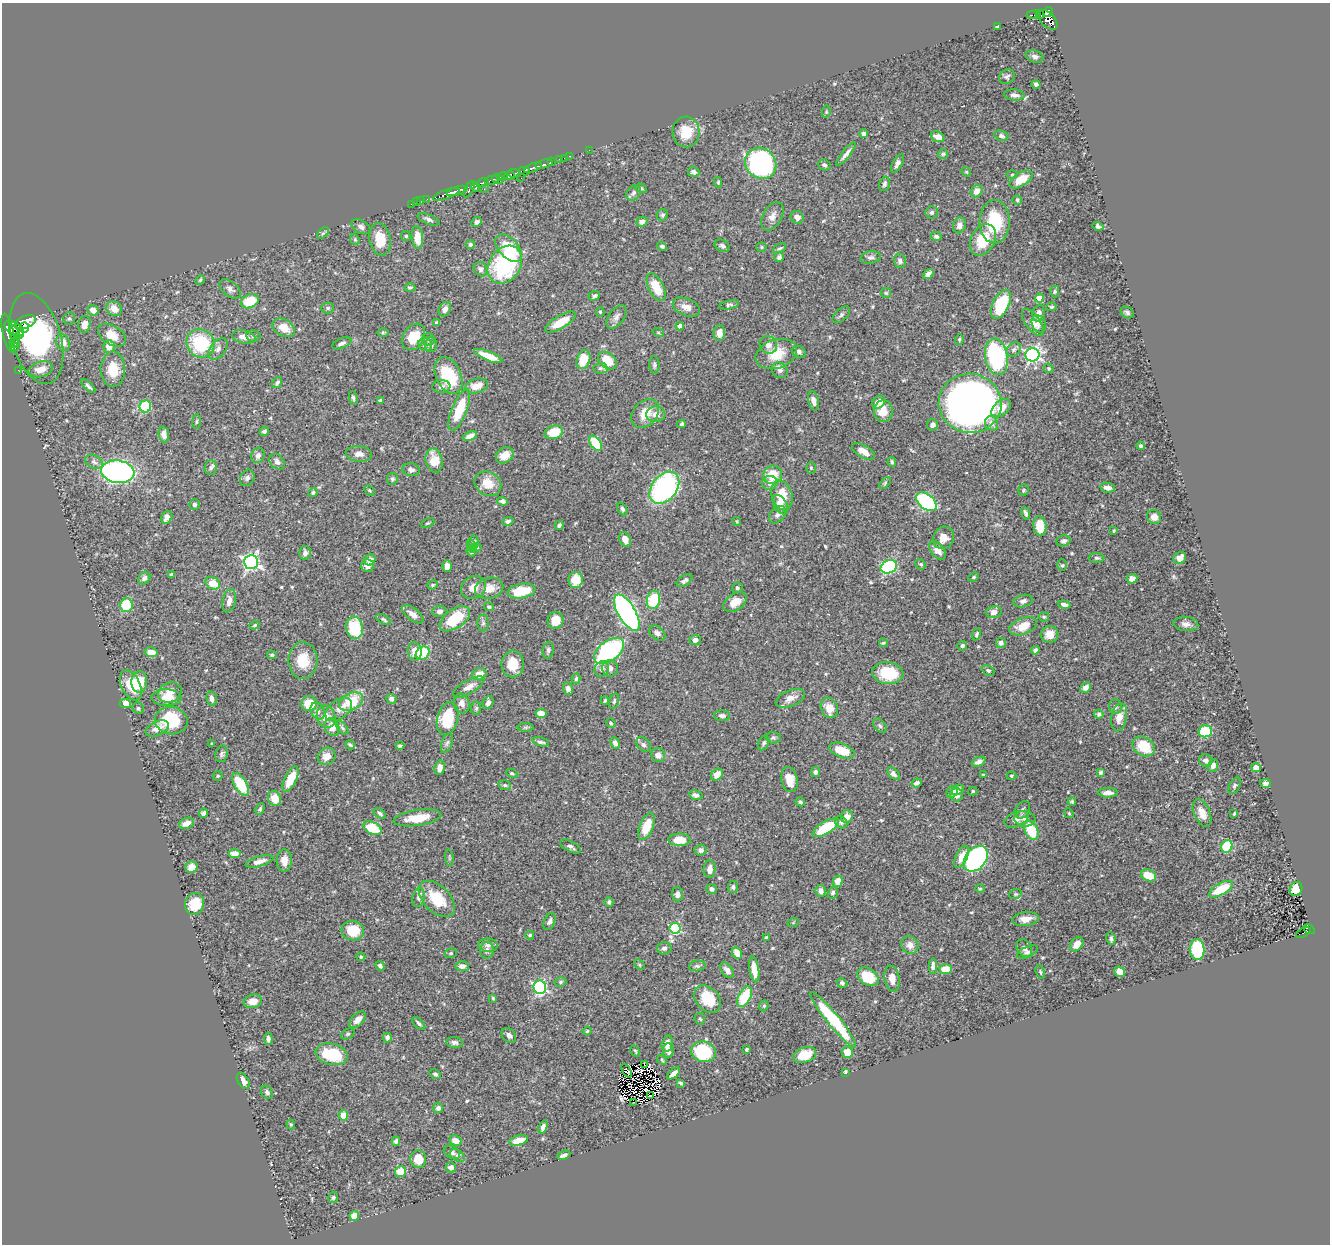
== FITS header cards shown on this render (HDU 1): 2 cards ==
NAXIS1  =                 1328
NAXIS2  =                 1242

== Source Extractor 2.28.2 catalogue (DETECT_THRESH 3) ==
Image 1328 x 1242 px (HDU 1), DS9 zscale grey, 1 PNG px = 1 image px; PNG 1332 x 1246 px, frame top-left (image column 1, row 1242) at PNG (2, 3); each listed source drawn as its Kron ellipse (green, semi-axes under 4 px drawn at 4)
Background 0.413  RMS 0.019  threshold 0.0558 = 3 sigma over >= 5 px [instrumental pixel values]
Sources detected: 558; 4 with non-positive FLUX_AUTO (blend fragments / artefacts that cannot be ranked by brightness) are neither listed nor drawn; of the other 554, the 500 brightest by FLUX_AUTO listed and drawn (54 fainter detections omitted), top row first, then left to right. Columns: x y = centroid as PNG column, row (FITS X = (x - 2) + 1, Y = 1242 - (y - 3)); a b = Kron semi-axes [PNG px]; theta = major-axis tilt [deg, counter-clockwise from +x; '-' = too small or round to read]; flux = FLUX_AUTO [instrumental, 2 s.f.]
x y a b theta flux
1048 12 5 4 - 260
1034 14 7 3 9 69
1040 14 4 3 - 76
1047 20 12 7 -44 430
997 26 4 3 - 1.8
1035 56 9 6 -19 4
1007 77 8 7 - 3.2
1036 84 4 4 - 2.9
1014 95 10 5 -6 4.7
826 112 6 4 80 1.7
686 132 15 13 -87 31
864 134 4 4 - 5
1001 136 7 5 -19 3.2
938 137 7 5 -21 8.7
589 150 2 2 - 3.8
846 154 15 4 51 5.9
943 154 5 5 - 1.8
570 156 3 2 - 14
564 158 2 2 - 5
559 159 3 2 - 20
551 162 3 2 - 40
761 163 16 15 - 270
897 163 10 5 62 5.3
544 164 9 3 14 80
824 165 6 5 - 2.6
533 168 9 3 21 450
524 171 5 4 - 300
693 172 6 5 - 5.1
966 172 5 4 - 1.5
514 173 6 3 -4 250
1012 175 5 3 - 1.4
509 176 6 4 13 550
503 177 5 3 - 100
521 178 2 2 - 14
497 179 6 4 -30 110
1021 179 13 6 33 25
492 180 7 4 10 250
718 182 5 3 - 1.7
483 183 6 4 22 210
884 184 7 5 71 3.4
476 187 5 4 - 120
641 188 6 4 -28 1.6
469 189 9 3 61 120
484 189 2 2 - 3.8
457 191 11 4 17 480
977 191 6 5 - 9.5
633 193 9 6 53 3.8
446 194 14 4 20 590
427 199 2 2 - 8
1017 200 5 4 - 1.9
420 201 3 2 - 5
417 202 2 2 - 7.5
411 204 2 2 - 6.5
931 212 6 6 - 2.7
662 215 6 5 - 2.6
772 216 15 9 60 8.5
797 217 6 6 - 6.4
429 219 11 5 -23 3.9
477 222 5 4 - 5.2
642 222 5 5 - 5.4
995 222 22 15 89 56
959 225 8 6 74 6.8
1098 226 5 4 - 2.8
361 227 10 6 -30 5.2
323 233 7 4 44 2.2
406 236 5 4 - 1.6
936 236 5 4 - 3.5
417 238 11 5 -84 18
355 239 6 4 -70 1.7
380 239 16 10 -81 25
983 240 17 12 63 37
470 245 4 4 - 2.9
662 246 5 4 - 2.3
722 246 8 5 -25 3.1
762 247 5 4 - 1.6
509 248 17 9 -46 47
780 248 7 3 26 1.8
779 257 5 5 - 3.7
871 257 10 6 10 4.4
900 261 7 6 - 4.4
505 265 20 15 56 140
481 269 7 6 - 4.6
928 274 6 4 38 6.4
200 280 5 4 - 1.6
656 287 15 7 -63 30
410 288 5 4 - 2.3
230 289 12 7 -39 5.2
1055 291 6 4 90 1.8
886 293 5 5 - 1.8
594 296 6 4 22 2.6
1039 298 4 4 - 17
250 301 9 6 25 39
1001 304 15 8 65 76
729 305 10 4 10 2.8
686 307 14 8 -22 9.5
1052 307 5 4 - 1.6
328 308 6 5 - 2.3
114 309 8 7 - 13
445 309 8 5 62 5.7
93 310 6 5 - 11
600 312 5 4 - 1.6
1127 312 7 5 -32 3.1
1039 313 8 6 80 8
841 315 10 5 43 3.2
616 317 13 7 54 6.1
69 319 6 6 - 2.7
25 322 11 6 21 1100
560 322 17 6 31 28
1033 322 16 7 -54 10
437 323 4 4 - 2.8
85 324 8 6 75 11
1039 324 9 7 -62 6
680 326 4 4 - 12
14 328 10 6 -31 1300
24 328 5 3 - 380
284 328 12 8 -28 18
658 332 6 3 -19 1.4
8 333 20 5 -78 1800
383 333 5 3 - 1.4
719 333 8 6 -89 10
19 334 4 3 - 190
15 335 13 5 -79 1000
112 335 15 9 -32 19
253 336 7 5 -6 2.7
244 337 12 6 -13 9.3
414 337 14 10 58 30
36 338 47 24 -74 740
428 339 6 6 - 3.7
959 339 5 4 - 1.9
14 343 5 4 - 180
63 343 8 6 -71 12
200 343 15 13 -45 74
342 343 10 5 23 4
425 344 7 6 - 3.4
431 344 7 6 - 3.8
768 345 9 8 - 7.8
14 347 4 3 - 210
109 347 6 6 - 11
218 349 12 7 52 5.9
1014 349 8 6 45 4.3
799 352 7 5 -28 4
776 354 21 14 18 31
1032 355 7 6 - 290
488 356 15 4 -22 24
996 357 18 11 -81 170
583 359 10 6 71 30
607 361 10 7 -43 29
654 365 8 5 -88 2.7
600 368 7 5 2 2.6
1049 368 5 4 - 1.7
41 369 12 7 14 14
113 369 18 12 -89 25
18 370 3 2 - 5
780 370 8 7 - 5.2
449 375 19 12 -64 66
277 383 6 4 55 3.4
88 386 9 3 -43 3.1
441 386 9 6 4 4.6
477 386 11 7 16 16
353 398 7 4 -80 2.4
380 400 4 3 - 2.8
813 401 10 5 -79 6.5
879 402 7 5 40 14
970 403 31 29 -8 930
145 406 6 6 - 65
1001 408 11 7 39 16
459 410 22 7 68 41
883 411 11 9 85 17
645 414 16 12 49 20
656 414 9 8 - 8.5
197 422 7 3 89 1.8
992 423 7 6 - 6.9
682 424 4 3 - 2.9
932 425 5 5 - 4.5
264 431 5 4 - 3
554 432 9 6 13 29
164 434 8 5 -85 7.5
470 436 7 4 23 8.2
595 443 8 5 -54 41
1141 446 4 4 - 2.1
864 451 13 6 -31 12
359 454 13 8 -5 8.2
258 455 8 6 63 5.1
505 455 9 7 34 14
434 460 12 8 -77 21
94 462 9 6 -30 4.7
277 462 9 6 -44 4.9
892 462 5 3 - 2.4
211 468 7 6 - 3.1
811 468 6 5 - 2
411 470 9 6 -7 4.4
118 472 16 11 -7 310
773 475 9 9 - 29
247 478 8 7 - 4.1
392 479 6 5 - 2.4
770 483 7 7 - 8.2
885 483 7 4 47 2
488 484 14 11 -31 19
664 488 18 12 52 250
1107 488 7 5 -9 6
369 490 6 3 -45 1.5
1023 490 6 5 - 1.8
313 492 5 4 - 1.9
782 495 15 10 -74 25
503 501 5 4 - 3.2
926 502 12 7 -40 180
194 505 5 5 - 2.9
780 505 10 6 -59 15
622 509 6 4 -63 2.8
1026 513 6 3 -68 3.5
778 515 10 6 48 4.8
167 517 6 5 - 6.7
1154 517 7 6 - 8.3
508 521 5 4 - 2.7
737 521 4 4 - 1.4
427 523 7 4 26 1.8
559 525 4 4 - 2.8
1040 526 10 6 -84 27
1114 531 3 3 - 1.5
943 538 11 10 - 13
625 539 7 5 -65 12
1063 541 7 5 15 3.7
474 542 7 4 -88 2.8
472 546 7 4 -73 3.4
476 547 5 4 - 2.6
937 550 10 6 -51 11
471 551 6 5 - 3.7
305 553 7 6 - 4.2
1097 558 7 5 -2 2.5
1180 558 6 5 - 7.1
370 560 6 5 - 13
251 562 7 7 - 340
921 564 5 4 - 1.6
367 565 6 6 - 7.9
1062 565 6 5 - 2.1
447 566 6 4 -88 7.4
889 567 8 6 23 140
171 575 3 3 - 2.3
974 577 5 4 - 1.5
144 578 7 5 49 4.5
1132 579 5 4 - 6.2
576 580 8 7 - 18
685 580 9 5 35 3.8
213 583 7 6 - 22
433 585 5 4 - 1.5
474 588 13 11 33 12
489 588 14 10 14 15
737 588 5 5 - 2.4
521 591 14 7 10 35
653 600 9 6 76 55
229 601 12 6 78 7.5
1023 601 9 6 15 4.6
735 602 13 8 33 15
126 605 7 6 - 61
1064 605 6 4 -13 3.7
489 607 5 4 - 2.1
439 611 7 5 3 4.4
994 612 8 6 15 6.4
627 613 20 8 -59 360
413 614 12 6 -37 8.4
1044 617 5 4 - 1.6
384 619 8 4 -29 2.2
455 619 17 9 35 51
555 620 8 8 - 18
483 623 8 5 89 3.1
1186 624 12 7 -6 6.5
255 625 5 4 - 1.9
1023 626 14 8 21 21
355 628 11 8 -79 62
657 633 9 6 -38 4.9
977 634 6 4 69 2.7
1050 634 9 8 - 14
695 640 6 5 - 5.5
883 643 4 3 - 1.5
1001 643 5 5 - 4.2
962 646 5 4 - 2.8
548 650 8 5 83 3.2
1035 650 4 4 - 3
415 651 9 7 -84 14
609 651 17 10 37 220
151 652 6 5 - 12
423 653 7 6 - 55
272 655 5 4 - 2.7
303 661 18 14 88 30
513 664 13 11 88 26
610 668 8 8 - 6.2
602 669 8 7 - 5.4
988 670 6 4 -27 2.2
888 673 15 11 -7 43
479 674 7 6 - 14
576 679 5 4 - 2.2
139 682 11 8 86 27
131 685 16 9 -64 32
469 687 18 6 31 9.6
568 688 6 5 - 5.2
1086 688 6 5 - 7.3
170 692 12 9 23 14
167 698 15 8 -1 16
790 698 15 8 22 10
212 699 7 5 -75 4.8
391 699 5 5 - 3.7
605 700 4 3 - 2
614 701 8 4 75 2.3
351 702 12 8 27 46
125 703 6 4 -4 13
462 703 10 8 -73 7.6
488 703 7 5 63 4.9
309 704 8 7 - 28
1115 707 7 6 - 2.9
138 708 6 5 - 2.4
476 708 6 5 - 2.2
829 708 10 8 -65 18
339 709 15 9 37 9.8
318 711 9 6 -62 5
541 713 5 4 - 14
1099 714 4 4 - 3
722 716 8 5 -1 4
326 717 11 9 -76 14
1119 717 14 7 79 11
448 719 16 10 77 48
171 721 16 13 -10 63
611 723 5 4 - 1.5
880 725 8 5 -49 2.9
332 727 9 7 -62 13
526 727 8 4 0 2.1
157 728 12 7 25 10
342 728 8 4 -53 2.5
1205 731 7 6 - 46
773 738 7 5 -1 2.8
540 742 8 4 -16 3.5
447 743 10 5 70 3.4
615 743 6 4 -68 4.9
764 743 7 5 64 2.7
212 744 3 3 - 1.7
350 745 5 3 - 2.2
644 745 8 6 -45 3.9
400 746 4 3 - 2.3
1144 746 12 9 -32 35
842 751 13 7 -21 26
222 754 8 6 77 3.2
658 755 7 7 - 6.7
326 756 9 8 - 12
1206 760 7 6 - 4.5
979 762 7 4 24 5.3
1213 765 6 5 - 5.5
440 768 7 5 77 7.2
1256 768 5 4 - 8.5
815 772 5 4 - 3.1
1101 772 4 4 - 2.6
512 773 6 4 -28 2
893 774 8 4 -45 3.8
717 775 7 5 44 12
984 775 4 3 - 1.7
218 776 5 4 - 1.5
1011 776 5 4 - 1.6
291 779 14 6 64 22
790 780 13 8 -79 17
917 783 5 3 - 4
1265 783 5 4 - 3.4
241 784 13 6 -60 53
505 785 6 4 -18 2.2
1234 786 9 5 62 2.7
958 790 7 5 28 7.1
973 791 4 4 - 1.8
952 792 6 5 - 3.1
1108 793 9 5 1 6.9
696 795 7 4 -12 4.8
957 795 6 6 - 8.4
275 798 8 6 -71 14
800 802 5 4 - 2.1
1072 802 4 4 - 1.9
260 809 6 4 62 2.4
1023 810 9 7 57 4.1
203 813 4 4 - 3.4
1069 813 5 4 - 1.5
1202 813 15 8 -67 14
380 814 7 4 -34 2.6
1234 814 3 2 - 1.5
847 817 6 6 - 11
418 818 24 8 8 27
1016 819 12 7 23 7.9
1025 819 10 8 -6 7
841 822 7 5 -42 3
187 823 8 5 22 9
646 826 14 6 68 34
372 828 10 6 -28 48
826 828 15 6 32 67
1031 830 10 6 -65 47
680 840 11 6 -2 23
570 846 11 5 -27 4.1
1227 846 6 5 - 52
701 850 6 5 - 4.4
234 854 6 4 -5 13
961 857 12 5 64 12
449 858 8 3 -85 1.5
976 859 14 10 51 320
284 860 11 7 88 11
259 861 14 5 16 8.5
191 867 6 5 - 12
710 869 9 6 85 8.2
1149 875 8 5 -22 23
838 881 5 4 - 11
733 887 6 5 - 3.1
712 889 5 4 - 3.3
980 889 5 4 - 1.5
1221 889 13 6 30 38
1296 889 7 6 - 20
821 891 6 5 - 4.5
833 893 6 5 - 2.8
677 894 7 6 - 5.1
1015 894 6 5 - 1.8
419 897 9 6 79 3.5
437 899 22 13 -45 42
609 902 5 4 - 3
195 904 11 9 71 32
1025 919 13 6 7 11
549 921 9 5 66 3.9
793 923 6 3 20 1.4
675 928 5 5 - 100
1309 929 6 4 -31 59
353 931 11 10 - 28
1303 933 8 3 26 51
530 935 4 3 - 1.9
766 937 3 3 - 1.7
1111 939 6 4 -81 2.7
1077 944 8 6 48 15
488 945 9 6 -3 4
910 945 9 8 - 9.3
664 948 7 6 - 4.5
1024 948 9 7 -59 5.7
487 950 8 7 - 4.7
1197 950 10 7 -87 80
1027 952 11 5 24 4
451 953 6 5 - 2
737 953 6 4 -62 15
361 957 4 4 - 1.5
639 965 6 4 -45 1.6
380 966 5 4 - 3.6
462 966 7 5 -4 5.7
697 966 8 5 7 3
933 966 7 4 -89 6.3
754 969 13 4 -81 17
946 969 6 5 - 19
727 970 9 5 -53 6.6
1040 972 7 4 -69 1.9
1120 972 5 5 - 11
868 977 11 8 -35 34
892 978 13 7 -80 13
560 982 6 5 - 2.2
842 983 5 4 - 3.1
540 987 7 6 - 170
745 997 11 6 62 53
493 998 4 3 - 1.6
707 999 15 11 -48 36
253 1001 9 6 14 12
764 1006 6 4 69 1.6
700 1019 6 5 - 2.1
358 1020 10 6 45 9.6
833 1020 35 6 -51 90
419 1023 8 4 -45 3.1
587 1031 4 4 - 1.5
348 1034 7 5 27 2.4
509 1035 8 6 -50 5.1
387 1038 5 4 - 4.2
268 1039 6 3 -88 3.1
455 1042 8 5 -6 4.6
667 1044 8 5 76 10
747 1049 4 3 - 2.1
635 1051 6 4 -60 1.6
668 1051 7 5 -85 6
703 1052 12 10 -16 71
847 1052 6 5 - 16
331 1054 17 10 -14 52
805 1055 12 7 18 23
662 1060 6 3 -46 1.4
645 1064 4 2 - 1.7
627 1071 7 3 -56 2
845 1072 4 3 - 2.3
674 1073 8 4 40 7.2
435 1074 6 4 -26 2.6
243 1081 9 5 -61 6.6
681 1083 4 3 - 2.1
267 1092 7 5 -53 3.3
650 1096 3 2 - 1.7
633 1102 2 2 - 1.8
438 1108 5 5 - 3.4
343 1115 5 4 - 12
291 1124 5 4 - 1.4
543 1127 7 3 71 5.6
519 1140 9 5 14 15
396 1141 4 4 - 3.2
456 1141 6 5 - 10
452 1152 8 6 -28 3.9
564 1155 7 4 24 3.9
457 1156 8 5 -36 3.3
418 1159 9 8 - 21
451 1167 5 5 - 5
400 1171 5 5 - 25
333 1197 6 5 - 2.3
354 1216 5 4 - 12
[54 fainter detections neither listed nor drawn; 4 non-positive-flux detections neither listed nor drawn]